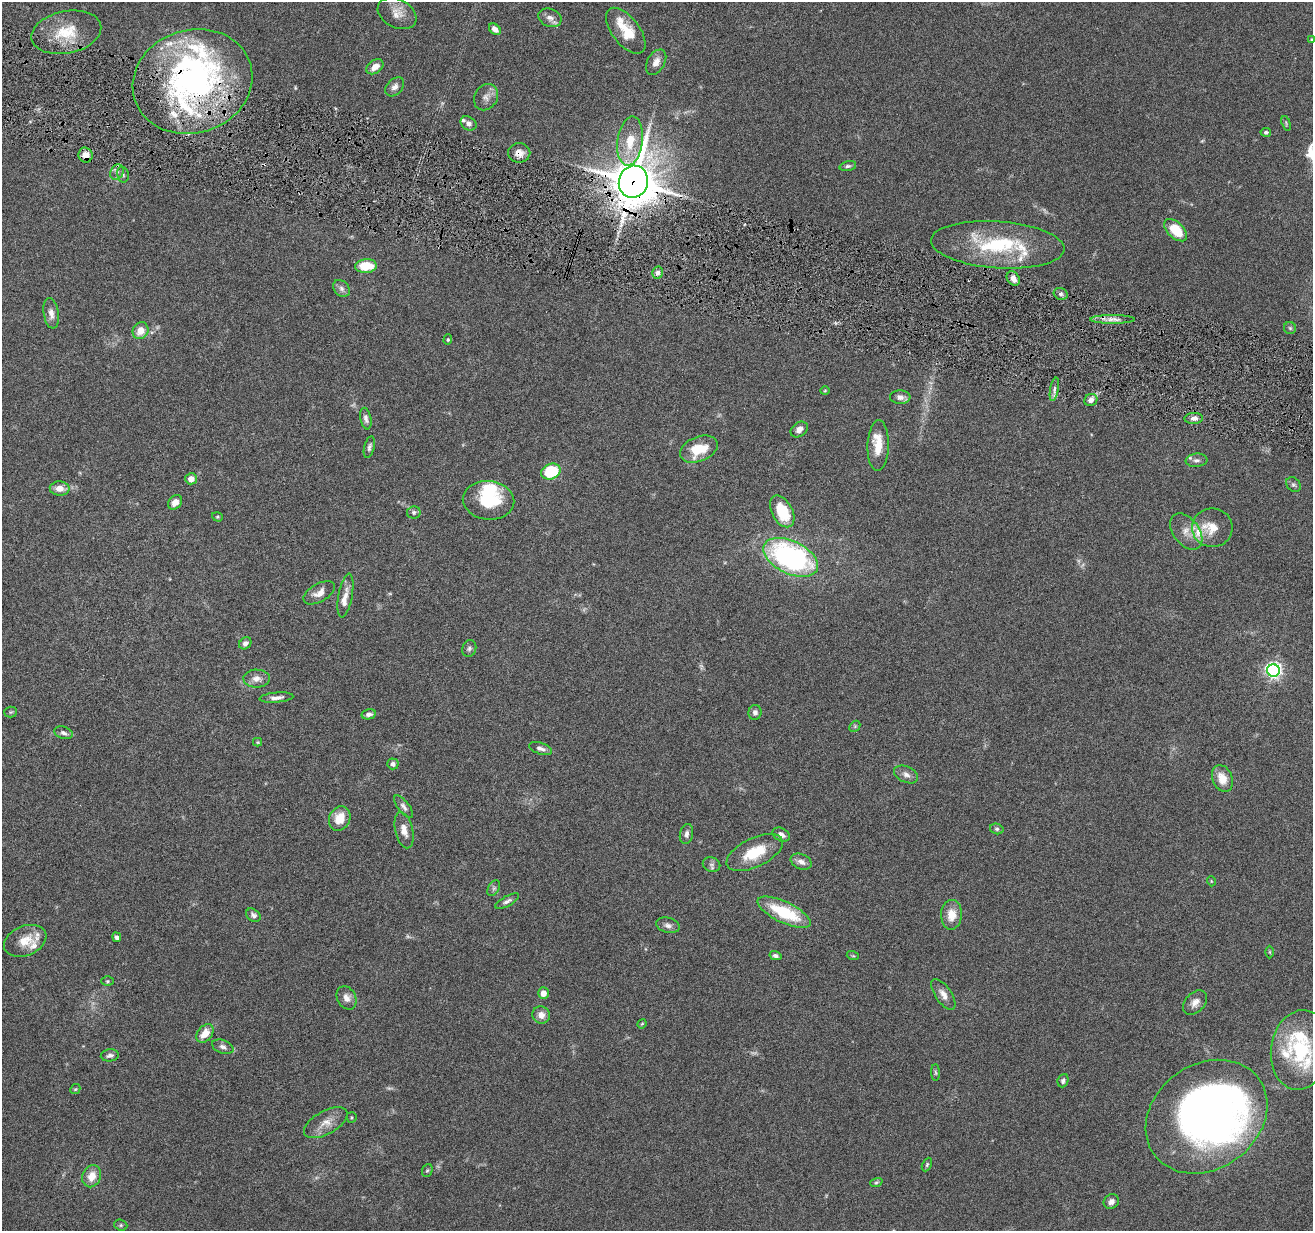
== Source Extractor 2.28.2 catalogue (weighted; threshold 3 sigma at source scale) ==
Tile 11 of 4 x 4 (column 3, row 3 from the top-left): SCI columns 2624-3934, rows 1483-2711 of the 5244 x 5296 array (HDU 1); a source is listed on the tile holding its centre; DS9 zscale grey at full resolution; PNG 1315 x 1233 px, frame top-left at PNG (2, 2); each listed source drawn as its Kron ellipse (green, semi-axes under 4 px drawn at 4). Shown black and unused: <1% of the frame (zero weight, under 4 of 8 exposures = <1% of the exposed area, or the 3 px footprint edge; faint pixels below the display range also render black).
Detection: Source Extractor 2.28.2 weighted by HDU 2 'WHT'; one run over the whole footprint, this tile lists its part. Background 0.0779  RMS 0.0044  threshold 0.0181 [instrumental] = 3 sigma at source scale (4.09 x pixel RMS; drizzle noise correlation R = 1.36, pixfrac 0.8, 0.05/0.05 arcsec/px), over >= 5 px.
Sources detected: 141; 5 too faint to see at this stretch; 3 inside a brighter object's white glare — neither listed nor drawn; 16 inside a brighter listed object's ellipse — not listed separately; the other 117 listed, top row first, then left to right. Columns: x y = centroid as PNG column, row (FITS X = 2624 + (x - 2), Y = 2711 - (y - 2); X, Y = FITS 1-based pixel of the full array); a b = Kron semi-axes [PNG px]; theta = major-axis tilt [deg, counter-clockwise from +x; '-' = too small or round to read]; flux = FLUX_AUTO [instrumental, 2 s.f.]
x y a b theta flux
397 13 20 14 -27 5.2
550 18 12 9 -20 2.4
495 29 6 4 -41 2.3
626 31 27 13 -52 10
66 32 35 21 11 15
1312 39 4 3 - 0.4
656 62 14 8 59 3.1
375 67 9 6 34 3.5
192 81 60 51 18 140
395 87 11 7 47 2.1
486 97 14 11 57 2.9
468 123 8 6 -34 1.7
1286 123 8 4 -73 0.61
1266 132 5 4 - 0.97
630 141 25 12 82 10
519 153 11 9 0 3.2
86 155 7 7 - 3.7
848 166 8 5 14 0.95
117 172 8 6 63 1.5
123 175 8 5 -76 0.91
633 182 16 14 77 1400
1176 230 14 8 -43 12
998 245 67 23 -4 36
366 266 11 7 4 9.9
658 273 6 5 - 1.8
1013 279 8 6 -55 2.7
341 288 9 7 -47 1.6
1061 294 7 5 -16 1.3
51 313 15 7 -81 2.8
1112 319 22 4 0 2.9
1290 328 6 6 - 0.77
141 331 9 7 57 4.8
448 340 5 4 - 0.52
1054 389 12 3 79 1.5
825 391 5 3 - 0.36
900 397 10 6 -3 1.9
1091 400 7 6 - 2
1194 418 9 5 3 2
366 419 11 5 -79 1.5
799 429 9 7 38 2.2
878 446 25 10 88 7.9
369 447 11 5 76 1.1
699 449 20 12 22 11
1196 460 11 6 6 1.7
551 472 10 7 22 21
191 479 6 5 - 3.1
1293 485 8 6 -43 0.96
60 488 10 7 -3 3.8
488 500 26 19 -7 20
175 502 8 6 49 2.7
782 511 17 10 -61 15
414 512 7 6 - 1.1
217 517 5 4 - 0.5
1212 528 20 19 - 8.1
1186 532 20 13 -52 5.2
791 557 29 16 -25 92
319 593 17 9 30 3.5
345 596 22 7 80 3.4
245 643 7 5 43 1.6
469 648 8 7 - 1.1
1273 670 6 6 - 140
257 679 13 9 -1 3
276 698 17 5 5 2.2
11 712 6 5 - 0.61
755 712 7 6 - 1.3
369 714 7 5 13 1.7
855 726 6 4 46 0.57
63 733 9 6 -19 1.5
258 742 4 4 - 0.4
540 748 12 5 -18 1.8
393 764 6 5 - 1.3
906 774 13 7 -25 2.1
1222 778 14 10 -68 6
404 807 13 5 -51 1.6
340 819 12 10 63 7.7
997 829 7 5 -15 0.8
404 830 18 8 -76 3.7
686 834 10 6 80 1.8
781 835 9 6 -29 2.1
755 853 30 14 26 13
801 862 11 7 -23 2.3
712 864 9 7 -23 1.3
1211 881 5 3 - 0.33
494 888 8 5 60 1
507 901 13 5 28 1.5
784 912 29 10 -25 21
253 915 8 6 -41 1.2
951 915 15 10 87 5.7
668 925 12 7 -15 1.8
117 937 5 4 - 1
25 941 22 14 22 7
1270 952 6 4 -89 0.47
775 956 6 4 -15 1.1
853 956 6 3 -18 0.46
107 981 6 5 - 0.61
543 993 6 5 - 3.2
943 994 18 8 -56 3
347 998 12 9 -61 2.8
1195 1002 14 9 47 3.1
541 1015 9 8 - 2.9
642 1024 5 4 - 0.4
205 1033 10 7 51 5.3
223 1047 11 6 -21 1.7
1300 1050 40 29 81 29
110 1055 9 6 6 1.4
935 1072 8 4 -89 0.65
1063 1081 7 5 70 0.96
75 1089 5 4 - 0.47
351 1117 5 5 - 0.53
1207 1117 65 52 36 280
326 1123 24 11 29 5.3
927 1165 7 4 64 0.67
427 1170 6 5 - 0.62
92 1176 11 9 68 5.1
876 1182 6 4 19 0.57
1111 1202 8 7 - 1.9
121 1225 7 5 -21 0.66
Overlapping masked pixels (flux is a lower limit): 4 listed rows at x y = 192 81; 519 153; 86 155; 633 182
Isophote crosses this tile's border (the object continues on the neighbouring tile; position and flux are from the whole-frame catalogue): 1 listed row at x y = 1312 39